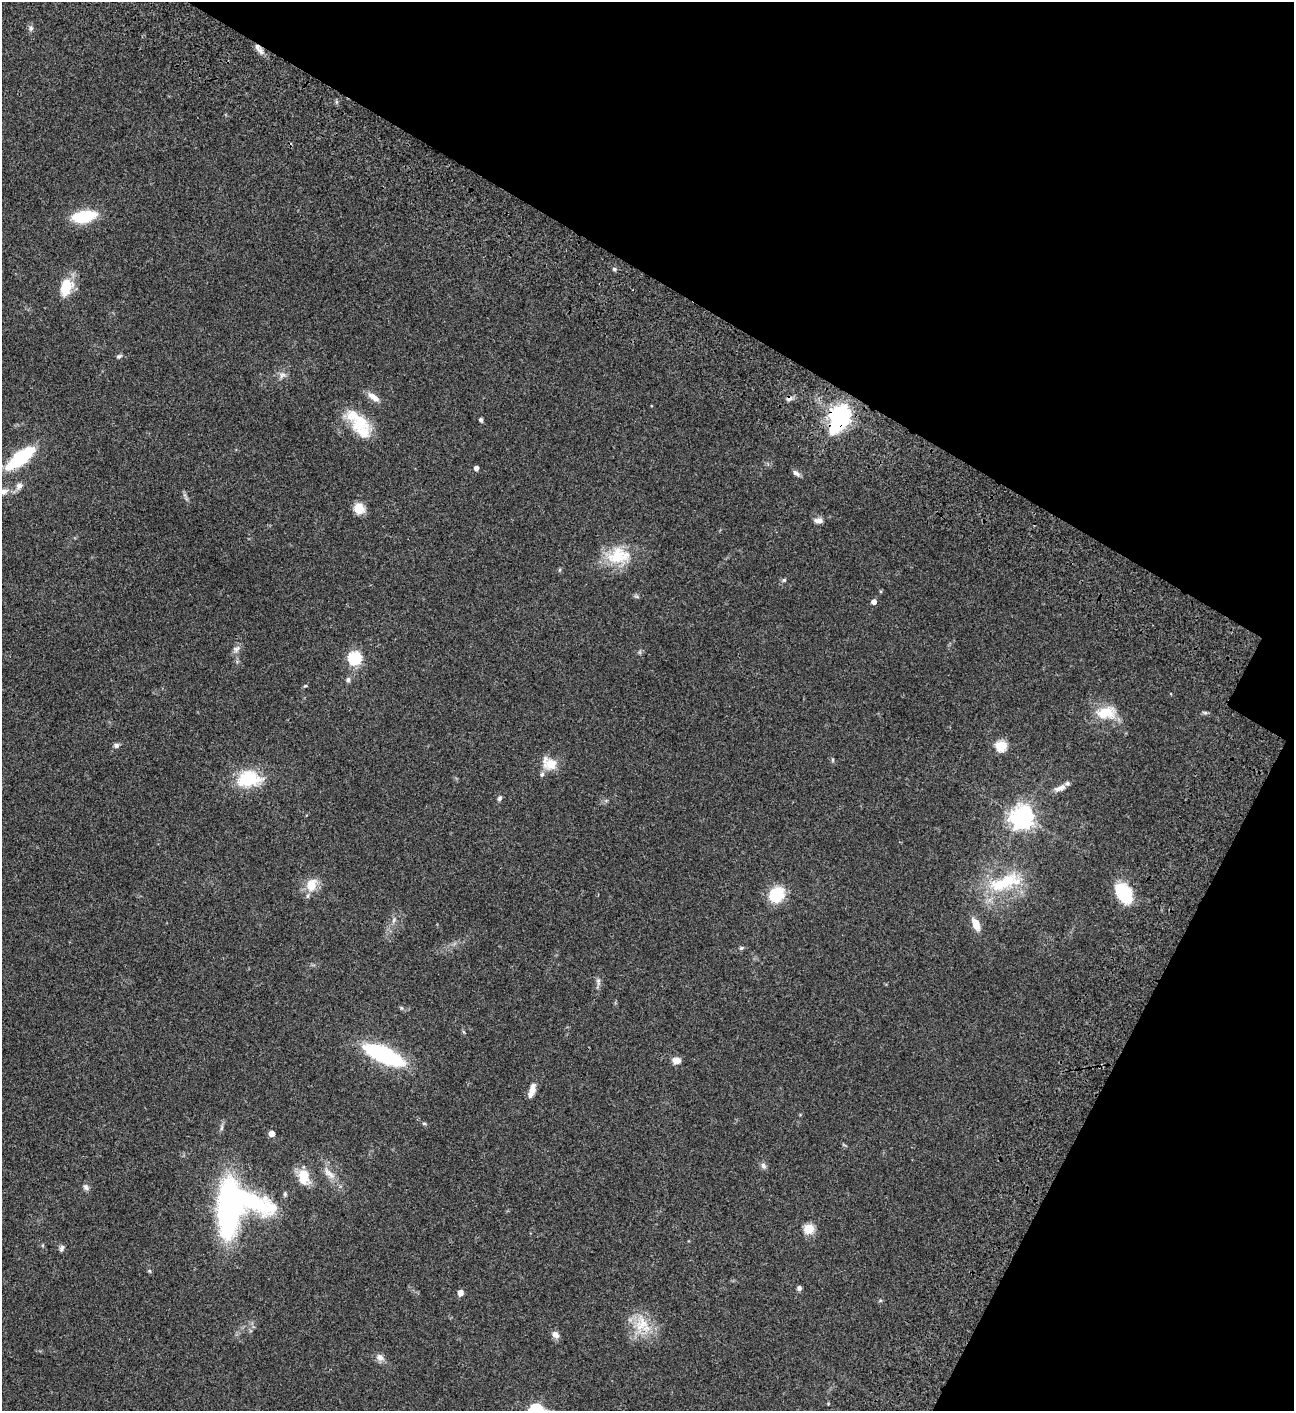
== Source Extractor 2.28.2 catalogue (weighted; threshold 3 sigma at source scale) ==
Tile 8 of 4 x 4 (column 4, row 2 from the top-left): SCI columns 4382-5673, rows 3023-4431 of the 6048 x 6047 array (HDU 1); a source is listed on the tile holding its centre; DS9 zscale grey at full resolution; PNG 1296 x 1413 px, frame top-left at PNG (2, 2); no overlay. Shown black and unused: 27% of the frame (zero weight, under 3 of 4 exposures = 13% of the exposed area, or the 3 px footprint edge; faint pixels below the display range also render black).
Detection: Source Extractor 2.28.2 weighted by HDU 2 'WHT'; one run over the whole footprint, this tile lists its part. Background 0.0644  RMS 0.0059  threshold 0.0263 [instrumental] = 3 sigma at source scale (4.5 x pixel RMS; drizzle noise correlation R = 1.50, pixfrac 1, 0.05/0.05 arcsec/px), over >= 5 px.
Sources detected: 68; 2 cosmic-ray / hot-pixel residue — not listed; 4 inside a brighter listed object's ellipse — not listed separately; the other 62 listed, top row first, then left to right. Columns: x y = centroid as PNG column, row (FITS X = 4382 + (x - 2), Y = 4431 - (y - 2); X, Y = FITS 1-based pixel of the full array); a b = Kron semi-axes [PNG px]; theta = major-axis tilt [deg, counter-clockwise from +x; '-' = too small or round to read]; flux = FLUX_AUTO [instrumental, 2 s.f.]
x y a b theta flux
31 28 8 6 -88 1.3
84 216 17 8 10 34
614 269 5 5 - 0.88
66 287 20 12 74 14
119 356 6 5 - 0.94
282 375 11 7 35 2.3
373 397 18 7 -36 4.2
840 415 11 7 67 310
481 420 5 4 - 1
360 423 24 20 17 17
20 458 23 9 37 48
476 468 5 4 - 2.1
796 473 11 6 -34 1.8
19 486 11 8 44 2.5
3 491 12 8 5 3.1
359 509 10 9 - 8.9
818 521 12 6 -3 2.6
617 556 26 22 26 19
559 570 6 3 71 0.65
784 580 5 5 - 0.79
874 602 5 5 - 2.5
236 649 11 7 48 2.2
354 658 6 6 - 73
348 680 6 5 - 1.3
305 686 5 3 - 0.57
1106 712 26 16 9 14
1205 713 7 4 -1 0.88
116 745 7 6 - 1.4
1001 746 5 5 - 37
550 764 19 13 -26 9.1
542 774 7 5 73 1.3
249 779 33 19 5 22
1060 788 18 6 19 3.1
499 798 7 5 64 1.2
1022 817 8 7 - 420
1005 882 49 18 20 29
311 885 16 12 74 8.8
1124 893 16 11 -58 37
777 894 14 12 47 23
394 920 7 4 71 1.1
976 924 13 7 -65 6
741 948 7 5 17 0.94
598 981 10 6 -88 1.7
384 1055 36 12 -24 69
677 1060 9 7 -1 3.6
532 1090 16 6 73 4.7
424 1123 6 4 -1 0.64
271 1134 4 4 - 5.2
763 1166 9 7 -71 1.8
329 1173 23 8 -47 5.4
304 1177 21 14 -73 9.3
86 1187 9 7 -56 1.7
251 1201 66 23 -23 57
229 1208 49 20 86 140
809 1229 5 5 - 30
62 1248 9 5 64 1.3
150 1271 6 3 -70 0.64
799 1288 5 5 - 1.5
460 1293 5 5 - 4
641 1324 25 18 77 15
556 1335 10 7 -52 2.9
380 1358 11 9 -45 2.8
Overlapping masked pixels (flux is a lower limit): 1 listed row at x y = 840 415
Isophote crosses this tile's border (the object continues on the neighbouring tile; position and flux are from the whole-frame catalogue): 1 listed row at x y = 3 491